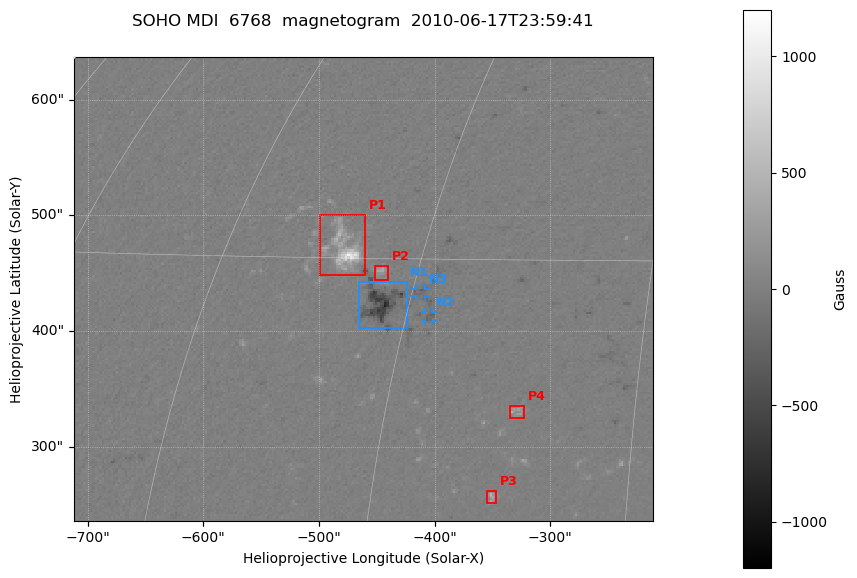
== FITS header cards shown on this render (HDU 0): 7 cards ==
TELESCOP= 'SOHO    '
DETECTOR= 'MDI     '
WAVELNTH=                 6768
DATE-OBS= '2010-06-17T23:59:41'
CTYPE1  = 'HPLN-TAN'
CTYPE2  = 'HPLT-TAN'
BUNIT   = 'Gauss   '

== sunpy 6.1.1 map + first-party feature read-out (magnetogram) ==
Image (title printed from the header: SOHO MDI  6768  magnetogram  2010-06-17T23:59:41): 252 x 202 px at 1.99 arcsec/px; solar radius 954 arcsec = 480 px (partial field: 6.9% of the solar disc is inside the frame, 98% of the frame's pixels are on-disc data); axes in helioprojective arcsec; data unit Gauss (BUNIT, on the colour bar)
Orientation: file roll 180 deg (from PC/CROTA): ROTATED to solar-north-up (sunpy Map.rotate, bilinear) for analysis and display; everything below refers to the rotated frame; the empty margins the rotation leaves inside the frame are drawn grey
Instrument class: MAGNETOGRAM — CONTENT/DPC_OBSR says magnetogram
Display: grey scale clipped to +-1200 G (the 99.5th-percentile rule alone would give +-261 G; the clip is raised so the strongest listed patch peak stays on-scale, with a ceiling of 1500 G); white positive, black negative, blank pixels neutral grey
Flux patches: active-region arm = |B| over 5 px >= 100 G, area >= 9 px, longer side >= 3 px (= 6 arcsec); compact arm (3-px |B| >= 300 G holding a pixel >= 400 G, >= 4 px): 2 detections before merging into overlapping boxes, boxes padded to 3 px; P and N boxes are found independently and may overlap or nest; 4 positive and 3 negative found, all listed = drawn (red P1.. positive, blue N1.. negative; 2 of them under ~7 arcsec drawn as corner ticks so the feature stays visible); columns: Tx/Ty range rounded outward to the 5 arcsec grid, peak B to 10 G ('>+1200(sat)' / '<-1200(sat)' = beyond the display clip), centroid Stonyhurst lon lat
Positive patches:
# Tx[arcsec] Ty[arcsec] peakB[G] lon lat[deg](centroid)
P1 -500..-460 445..500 +1110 -36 +30
P2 -455..-440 445..460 +420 -33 +29
P3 -355..-345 250..265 +500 -23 +17
P4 -335..-320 325..335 +450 -22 +21
Negative patches:
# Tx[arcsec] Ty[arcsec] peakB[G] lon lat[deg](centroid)
N1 -465..-425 400..445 -910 -32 +27
N2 -410..-400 405..420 -260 -28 +27
N3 -420..-405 430..440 -290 -29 +28
Bipolar pairs (each listed P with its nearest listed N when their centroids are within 0.25 R_sun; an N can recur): P1-N1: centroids ~50 arcsec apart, P1 is north-east of N1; P2-N1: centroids ~25 arcsec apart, P2 is north of N1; P3-N2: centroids ~175 arcsec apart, P3 is south of N2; P4-N2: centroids ~100 arcsec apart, P4 is south-west of N2